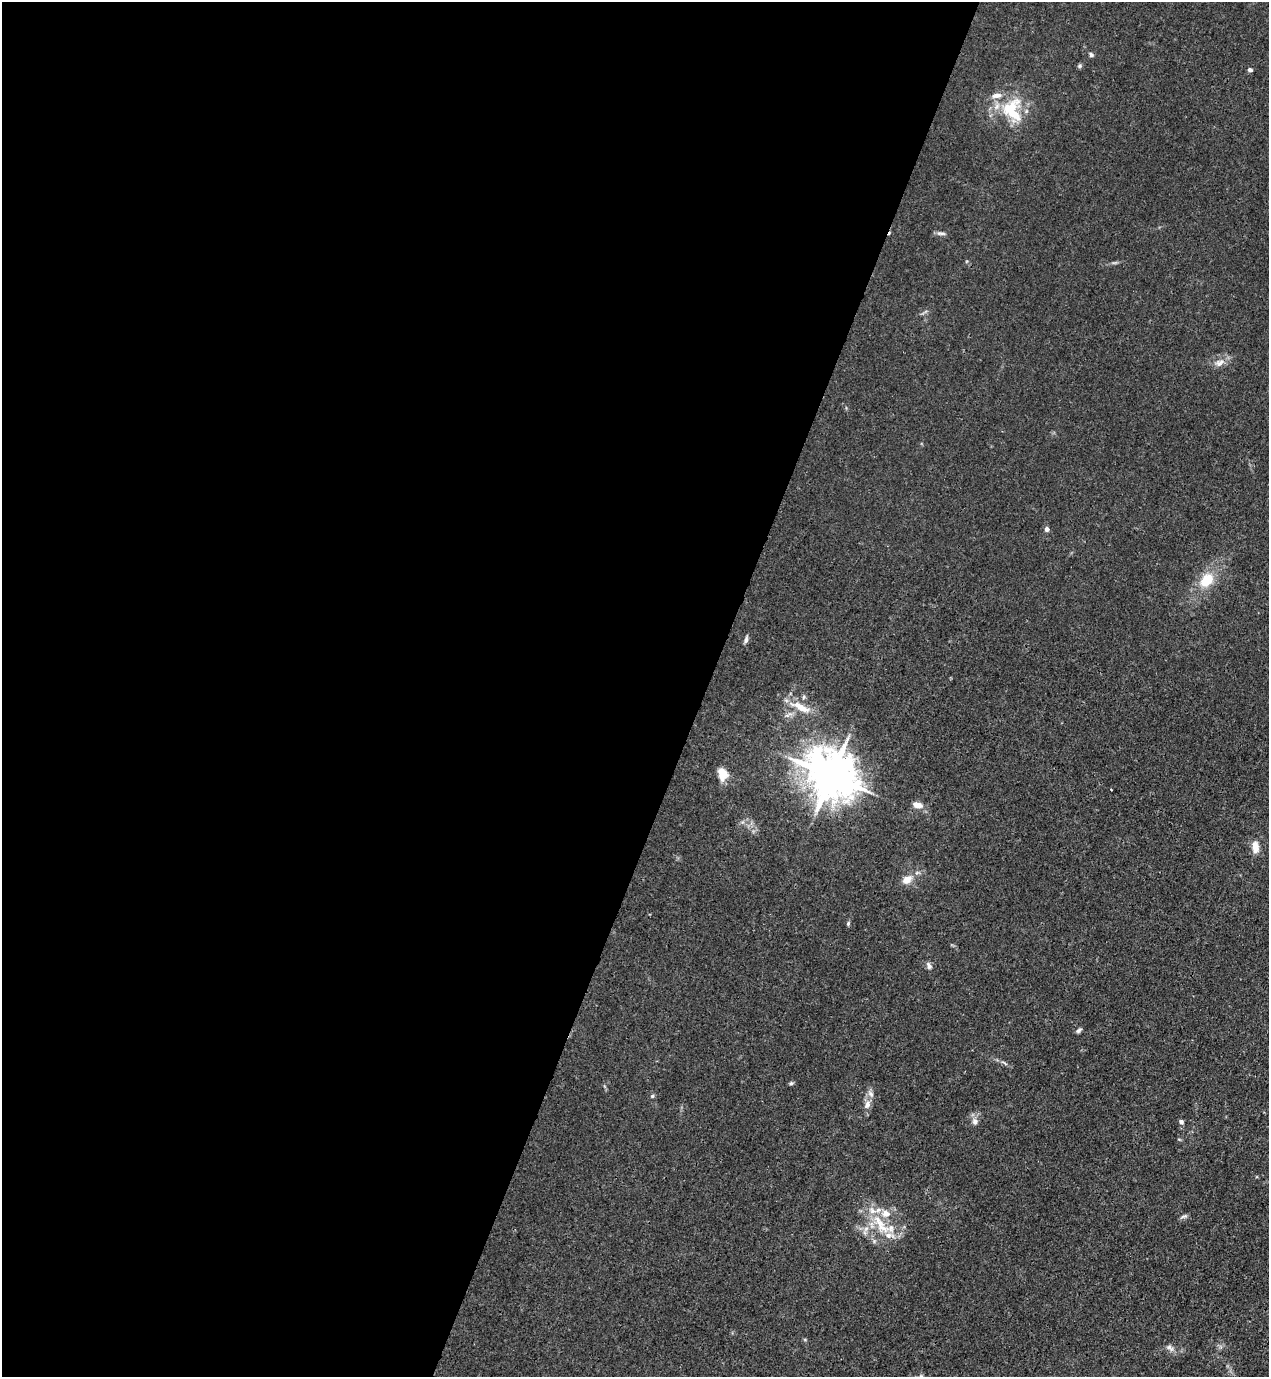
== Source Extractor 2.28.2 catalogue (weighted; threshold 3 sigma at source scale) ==
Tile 5 of 4 x 4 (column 1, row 2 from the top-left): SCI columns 223-1489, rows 2793-4167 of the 5646 x 5583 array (HDU 1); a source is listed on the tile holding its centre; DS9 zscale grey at full resolution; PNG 1271 x 1379 px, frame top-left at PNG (2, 2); no overlay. Shown black and unused: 56% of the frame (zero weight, under 3 of 4 exposures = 7% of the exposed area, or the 3 px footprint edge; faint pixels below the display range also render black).
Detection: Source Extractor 2.28.2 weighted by HDU 2 'WHT'; one run over the whole footprint, this tile lists its part. Background 0.0182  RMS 0.0026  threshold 0.0116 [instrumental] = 3 sigma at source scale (4.5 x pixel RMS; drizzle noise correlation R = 1.50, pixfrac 1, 0.05/0.05 arcsec/px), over >= 5 px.
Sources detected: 38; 6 inside a brighter listed object's ellipse — not listed separately; the other 32 listed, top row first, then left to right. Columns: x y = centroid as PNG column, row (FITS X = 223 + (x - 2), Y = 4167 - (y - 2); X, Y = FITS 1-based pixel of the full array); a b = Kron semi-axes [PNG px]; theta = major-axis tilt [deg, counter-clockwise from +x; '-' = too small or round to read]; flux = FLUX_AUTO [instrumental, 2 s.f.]
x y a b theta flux
1091 55 6 5 - 0.59
1080 66 6 5 - 0.46
1250 70 5 4 - 0.65
997 95 14 7 6 1.9
1012 107 35 19 45 10
941 233 14 4 -3 0.78
1220 363 13 10 23 2
1047 529 5 5 - 0.92
1207 580 20 14 49 6.6
746 639 10 5 76 0.78
804 697 6 5 - 0.47
800 707 30 9 -26 4.8
788 715 14 5 26 1.2
722 774 17 11 -80 3.3
831 775 15 13 -40 1000
1111 789 2 2 - 0.23
918 805 12 8 -14 2.2
1255 847 15 8 -87 2.6
907 879 13 10 30 2.7
848 923 6 4 71 0.39
929 966 11 6 -66 0.87
1079 1030 7 5 39 0.61
1005 1063 10 3 -40 0.49
791 1083 5 5 - 0.42
652 1096 6 5 - 0.37
867 1104 12 8 70 1.6
975 1121 9 8 - 1.3
1181 1122 6 5 - 0.69
1184 1216 11 4 17 0.61
881 1225 31 13 -58 7.8
866 1229 8 6 45 1.1
1170 1348 12 6 -39 1.1